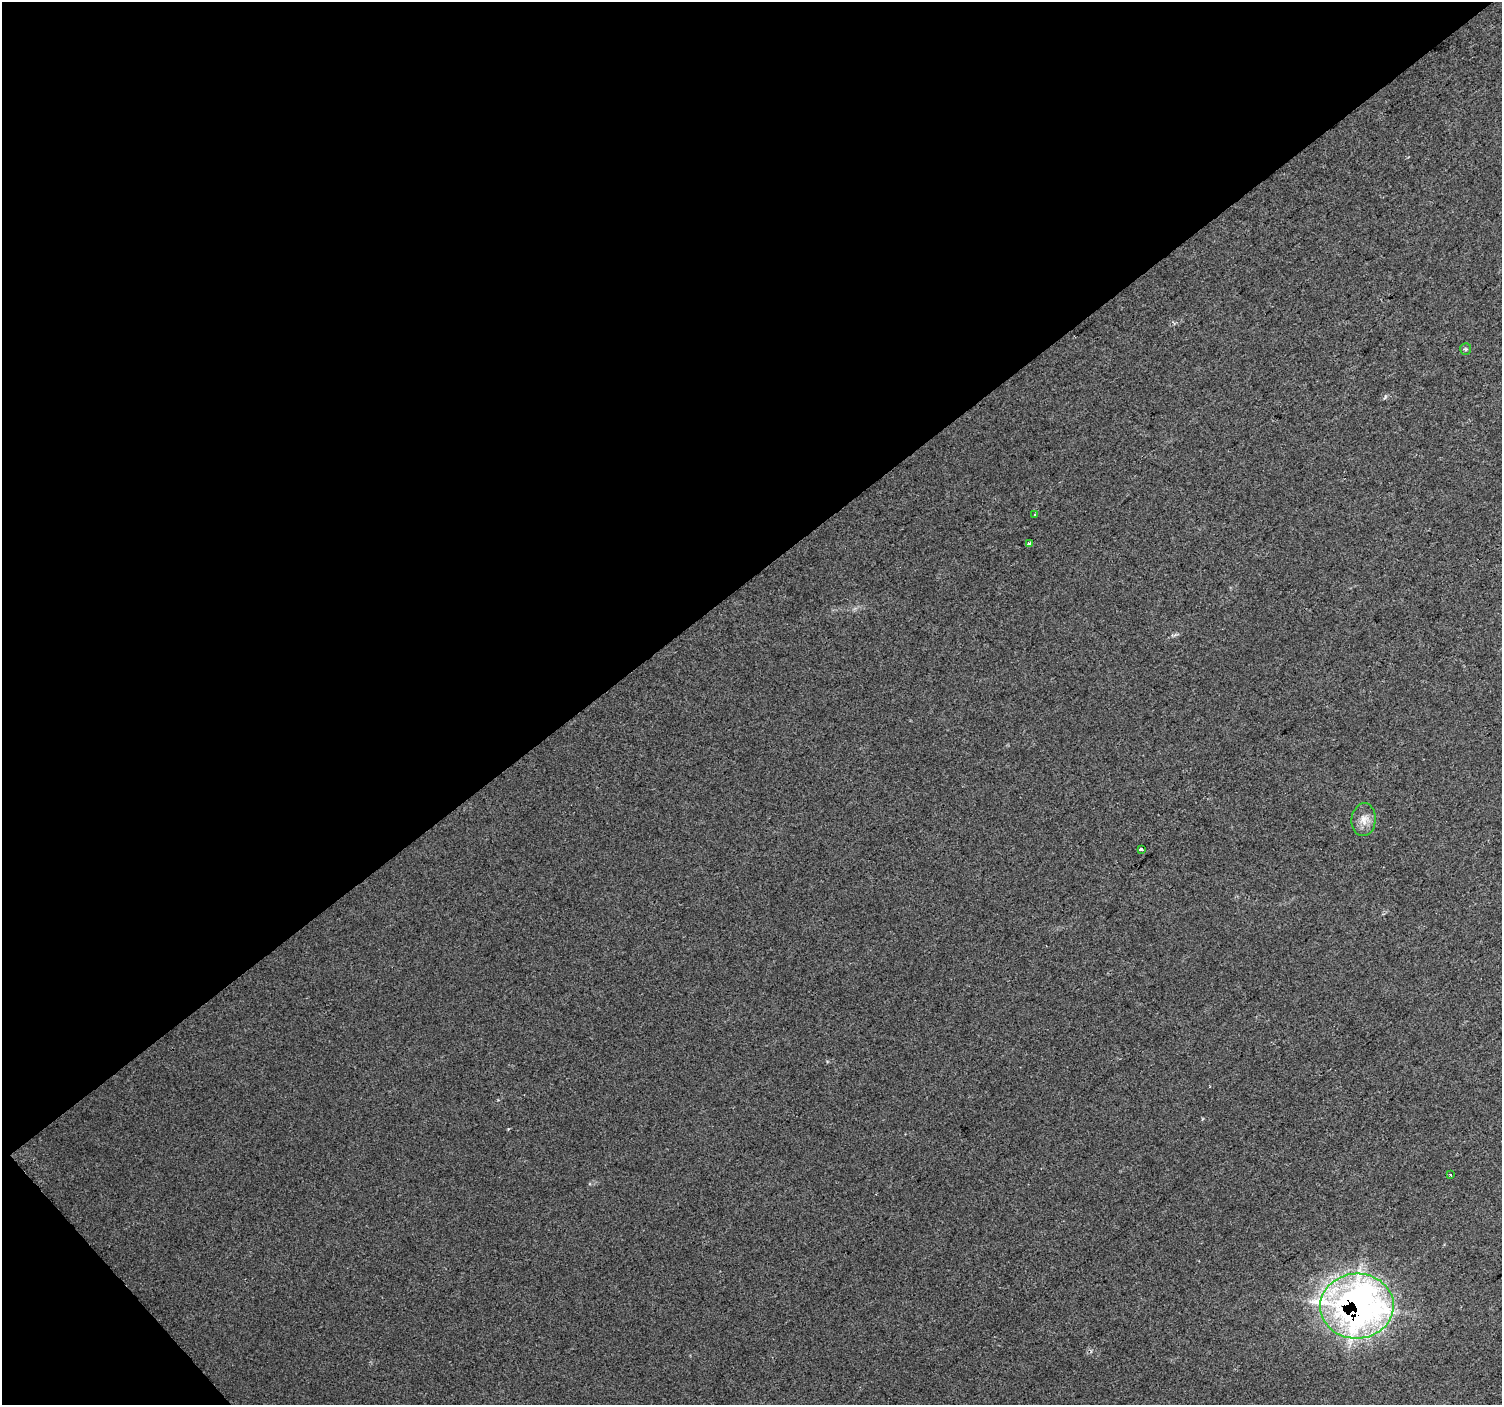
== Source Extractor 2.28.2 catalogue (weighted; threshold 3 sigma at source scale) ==
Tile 5 of 4 x 4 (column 1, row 2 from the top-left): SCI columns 5-1504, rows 3009-4411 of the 6047 x 5990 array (HDU 1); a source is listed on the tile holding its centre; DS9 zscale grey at full resolution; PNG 1504 x 1407 px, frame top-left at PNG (2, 2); each listed source drawn as its Kron ellipse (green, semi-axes under 4 px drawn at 4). Shown black and unused: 42% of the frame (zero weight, under 2 of 3 exposures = <1% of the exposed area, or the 3 px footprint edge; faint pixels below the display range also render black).
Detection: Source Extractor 2.28.2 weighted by HDU 2 'WHT'; one run over the whole footprint, this tile lists its part. Background 0.016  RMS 0.0078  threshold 0.0351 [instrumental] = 3 sigma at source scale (4.5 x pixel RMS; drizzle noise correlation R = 1.50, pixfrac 1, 0.0396/0.0396 arcsec/px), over >= 5 px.
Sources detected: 7; all 7 listed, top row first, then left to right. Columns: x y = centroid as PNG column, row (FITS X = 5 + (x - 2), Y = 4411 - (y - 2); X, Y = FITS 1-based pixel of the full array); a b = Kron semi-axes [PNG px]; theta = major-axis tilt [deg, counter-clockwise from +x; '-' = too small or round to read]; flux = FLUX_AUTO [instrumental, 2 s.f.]
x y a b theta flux
1466 349 6 5 - 1.2
1035 514 3 3 - 3
1029 544 3 3 - 39
1364 820 16 12 84 8.3
1141 849 3 3 - 6.6
1450 1175 3 3 - 3.7
1357 1306 37 32 3 440
Overlapping masked pixels (flux is a lower limit): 1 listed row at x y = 1357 1306